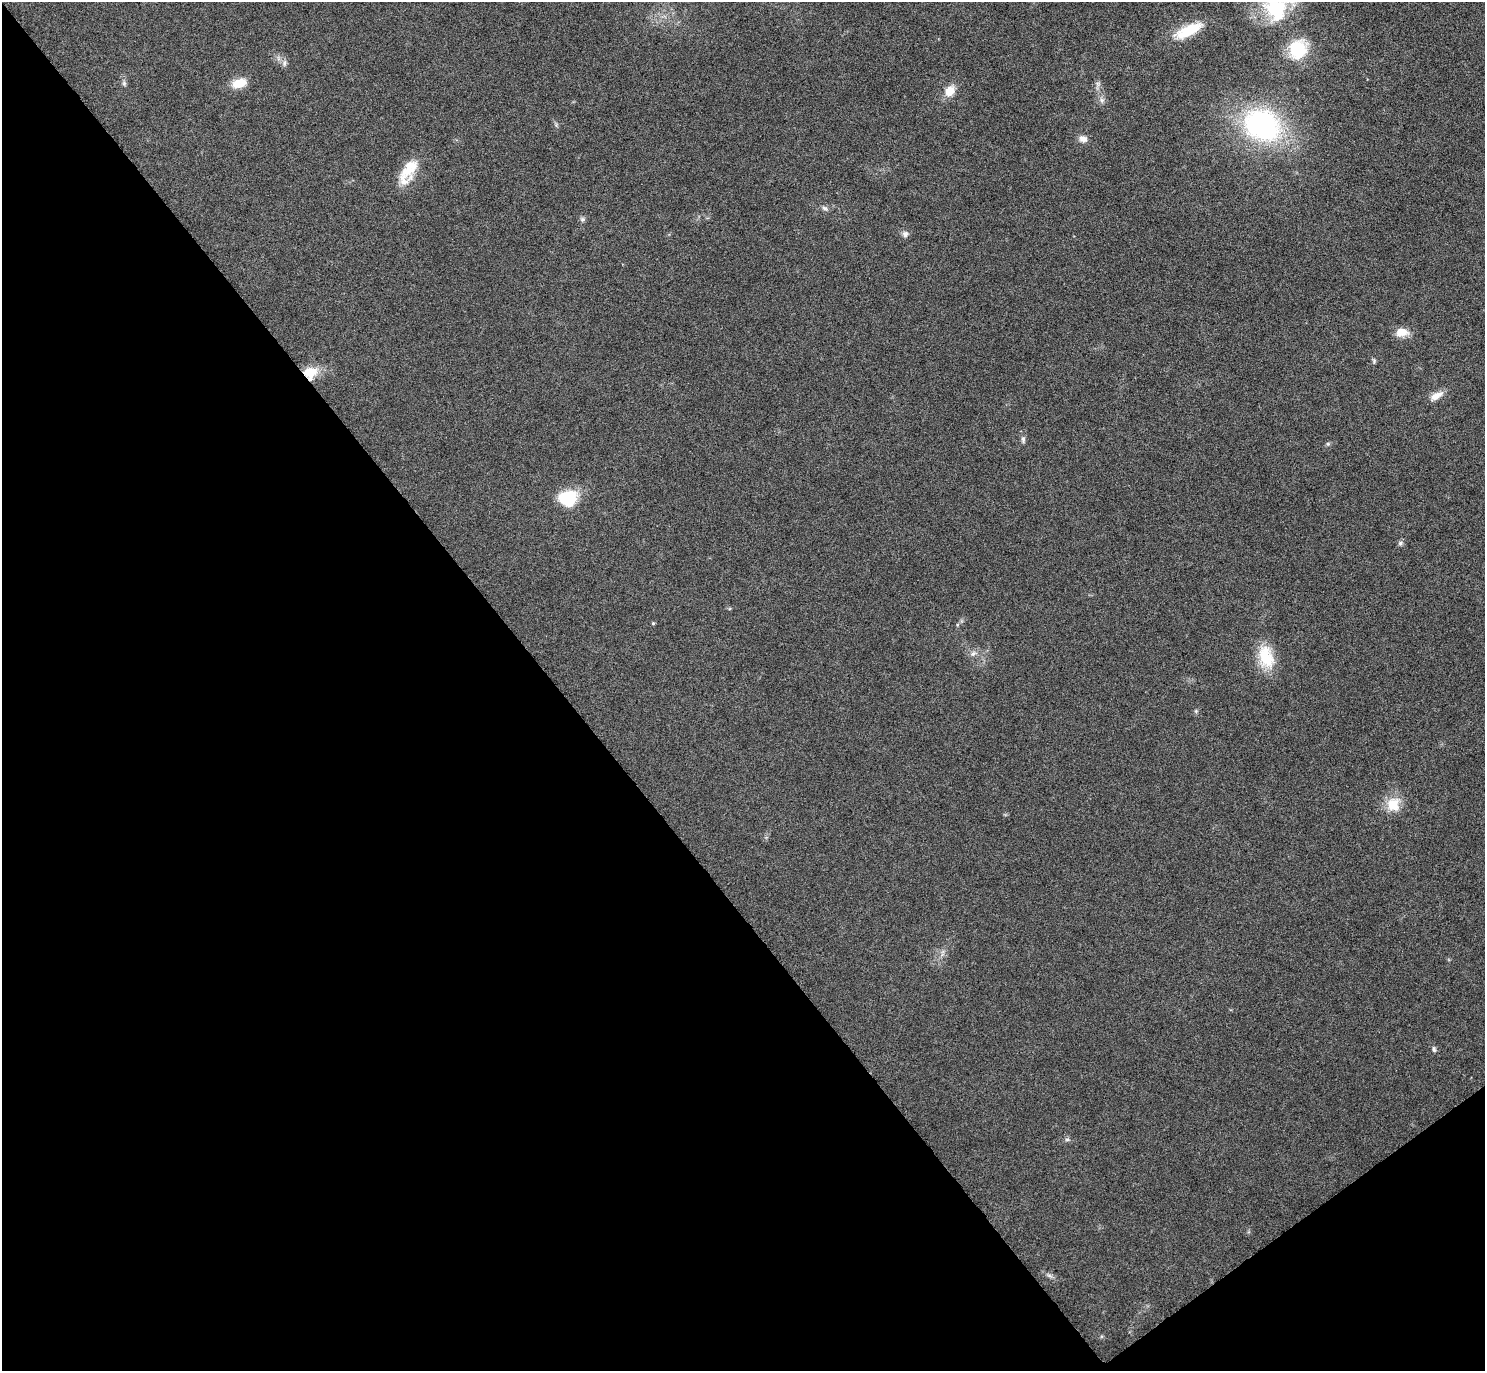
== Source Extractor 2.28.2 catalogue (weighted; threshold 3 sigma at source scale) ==
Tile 14 of 4 x 4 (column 2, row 4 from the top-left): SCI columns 1506-2988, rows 176-1544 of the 5961 x 5953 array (HDU 1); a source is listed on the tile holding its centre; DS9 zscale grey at full resolution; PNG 1487 x 1373 px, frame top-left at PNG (2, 2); no overlay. Shown black and unused: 40% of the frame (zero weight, under 5 of 9 exposures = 2% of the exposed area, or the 3 px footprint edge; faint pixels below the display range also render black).
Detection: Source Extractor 2.28.2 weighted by HDU 2 'WHT'; one run over the whole footprint, this tile lists its part. Background 0.0516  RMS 0.0041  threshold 0.0167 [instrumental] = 3 sigma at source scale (4.09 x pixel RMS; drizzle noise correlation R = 1.36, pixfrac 0.8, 0.05/0.05 arcsec/px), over >= 5 px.
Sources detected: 32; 2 inside a brighter object's white glare — not listed; the other 30 listed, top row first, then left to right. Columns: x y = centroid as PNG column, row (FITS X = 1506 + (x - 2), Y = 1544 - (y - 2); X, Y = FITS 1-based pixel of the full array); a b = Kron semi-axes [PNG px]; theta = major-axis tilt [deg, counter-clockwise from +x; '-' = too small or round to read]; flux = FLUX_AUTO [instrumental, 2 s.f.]
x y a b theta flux
1275 8 37 33 -7 26
1188 30 35 12 26 12
1298 49 22 19 69 15
284 63 9 7 68 1.3
124 83 7 5 -71 0.78
239 83 19 11 17 5.8
1098 84 7 4 -71 0.89
950 91 13 10 58 5.2
1102 100 8 6 -47 1.2
1262 125 39 31 -27 70
1083 139 11 8 -19 2.2
409 168 34 16 55 11
824 208 8 6 -18 0.99
582 219 7 6 - 0.9
905 234 9 8 - 1.4
1401 332 14 10 6 4.8
1374 361 7 5 79 0.64
310 373 16 14 28 8
1436 396 17 8 29 3.6
1023 439 10 5 -90 1.1
565 498 24 13 26 15
1400 543 7 5 23 0.87
653 623 4 4 - 0.48
973 654 9 6 37 1.4
1266 657 31 18 -77 12
1196 711 5 5 - 0.51
1393 805 19 17 -89 7.5
1434 1049 9 5 -78 0.81
1067 1139 6 4 0 0.66
1049 1275 9 4 -19 0.94
Overlapping masked pixels (flux is a lower limit): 1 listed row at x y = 310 373
Isophote crosses this tile's border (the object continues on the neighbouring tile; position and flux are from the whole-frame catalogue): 1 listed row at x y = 1275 8
Unlisted compact peaks at least as high as the median listed source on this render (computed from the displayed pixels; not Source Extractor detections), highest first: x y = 1328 444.